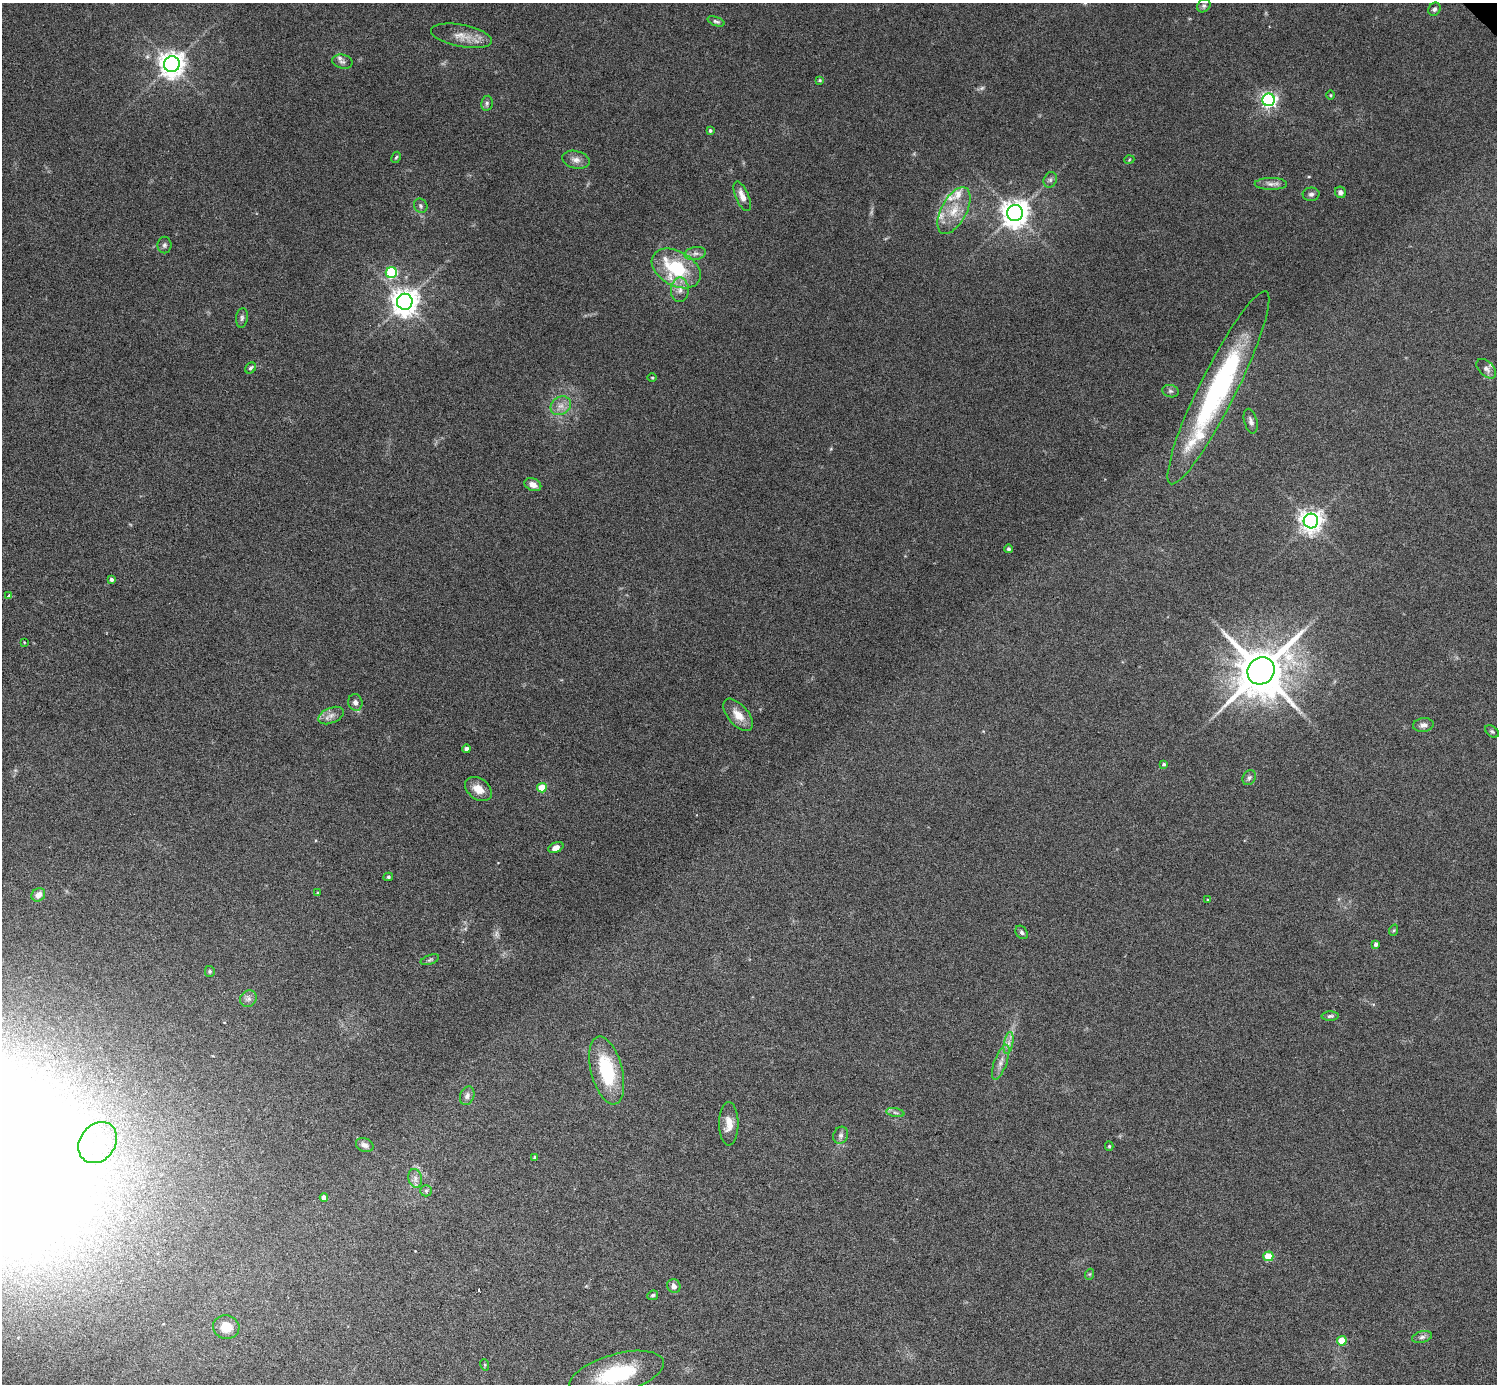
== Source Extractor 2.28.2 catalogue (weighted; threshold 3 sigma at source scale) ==
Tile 7 of 4 x 4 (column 3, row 2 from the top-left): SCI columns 2993-4487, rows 3064-4445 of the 5983 x 5982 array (HDU 1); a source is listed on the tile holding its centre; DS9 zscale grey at full resolution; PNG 1499 x 1386 px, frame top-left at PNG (2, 3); each listed source drawn as its Kron ellipse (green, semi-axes under 4 px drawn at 4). Shown black and unused: <1% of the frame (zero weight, under 4 of 8 exposures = <1% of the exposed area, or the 3 px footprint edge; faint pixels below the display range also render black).
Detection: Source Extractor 2.28.2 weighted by HDU 2 'WHT'; one run over the whole footprint, this tile lists its part. Background 0.0717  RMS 0.0044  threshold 0.0178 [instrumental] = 3 sigma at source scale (4.09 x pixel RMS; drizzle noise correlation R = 1.36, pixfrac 0.8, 0.05/0.05 arcsec/px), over >= 5 px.
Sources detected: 97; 2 too faint to see at this stretch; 2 inside a brighter object's white glare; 1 cosmic-ray / hot-pixel residue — neither listed nor drawn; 4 inside a brighter listed object's ellipse — not listed separately; the other 88 listed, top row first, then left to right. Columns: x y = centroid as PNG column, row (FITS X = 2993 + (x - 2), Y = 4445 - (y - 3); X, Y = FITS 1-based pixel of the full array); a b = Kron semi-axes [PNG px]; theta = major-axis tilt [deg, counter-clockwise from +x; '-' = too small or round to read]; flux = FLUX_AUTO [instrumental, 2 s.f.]
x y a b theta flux
1204 6 7 6 - 0.94
1434 9 7 6 - 1
716 21 9 4 -20 0.85
461 36 31 11 -11 5.9
342 62 10 7 -13 1.4
172 64 8 7 - 400
820 80 4 3 - 0.41
1330 95 5 3 - 0.36
1269 100 6 6 - 120
487 103 7 5 78 0.95
710 131 3 3 - 0.75
396 157 6 4 62 0.56
576 160 14 8 -14 2.7
1129 160 5 3 - 0.35
1050 180 8 6 63 1.1
1271 184 16 6 -1 2
1340 192 6 5 - 1.5
1311 194 8 6 3 1.1
742 196 16 6 -67 3.6
421 206 7 6 - 0.99
954 211 26 12 62 9.1
1015 213 8 8 - 500
164 245 8 7 - 1
695 254 11 6 12 1.8
676 268 26 17 -29 27
391 273 6 5 - 35
680 290 12 9 87 3.1
405 302 8 8 - 480
242 318 10 6 83 1.1
251 368 6 5 - 0.9
1486 369 12 7 -45 2.1
652 378 4 3 - 0.36
1218 388 107 18 63 78
1170 391 8 6 -15 1.1
561 406 11 8 33 2.9
1251 421 12 6 -74 1.6
533 485 9 6 -23 2.5
1311 521 7 7 - 300
1009 549 4 4 - 0.95
111 579 3 3 - 1
8 596 4 3 - 4.7
24 642 3 2 - 0.29
1261 671 14 13 - 2400
355 702 8 7 - 1.6
331 715 13 7 23 2.5
738 715 19 10 -49 5.6
1423 725 10 7 6 1.7
1492 731 8 5 -36 0.78
467 749 4 4 - 1.9
1164 764 4 4 - 0.77
1249 778 8 6 56 1.1
542 788 5 4 - 12
478 789 15 10 -36 5
556 847 8 5 26 2.7
388 877 5 4 - 0.6
318 893 4 3 - 0.42
38 895 7 6 - 2.8
1208 900 3 3 - 0.53
1394 930 6 3 72 0.48
1022 932 7 5 -56 0.9
1376 944 4 4 - 1.3
430 960 9 4 19 0.81
210 971 5 5 - 0.58
248 999 9 8 - 1.7
1330 1016 8 4 2 0.88
1009 1043 11 4 79 1.8
1001 1062 18 6 70 2.9
607 1070 35 16 -76 25
467 1096 9 7 68 1.7
895 1113 9 4 -10 1
729 1124 22 9 -90 4.7
841 1135 9 7 64 1.4
98 1143 22 17 54 15
365 1145 9 6 -24 1.6
1109 1146 4 4 - 0.49
535 1157 4 4 - 0.6
415 1178 9 7 -77 1.7
426 1191 6 5 - 0.78
324 1197 4 4 - 2.1
1268 1256 5 5 - 12
1090 1274 5 3 - 0.39
674 1286 7 6 - 1.8
653 1295 5 4 - 0.82
226 1327 13 12 - 5.7
1422 1337 10 6 15 1.4
1342 1341 5 4 - 11
485 1365 6 3 -72 0.47
617 1374 48 20 16 32